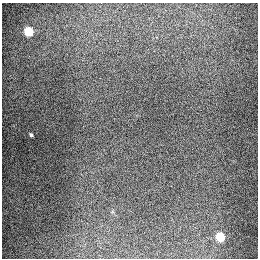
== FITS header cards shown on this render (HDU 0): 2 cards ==
NAXIS1  =                  256
NAXIS2  =                  256

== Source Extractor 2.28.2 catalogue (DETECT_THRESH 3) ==
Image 256 x 256 px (HDU 0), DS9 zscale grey, 1 PNG px = 1 image px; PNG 260 x 260 px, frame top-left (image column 1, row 256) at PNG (2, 3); no overlay
Background 1290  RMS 27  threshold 79.5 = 3 sigma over >= 5 px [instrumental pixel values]
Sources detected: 3; all 3 listed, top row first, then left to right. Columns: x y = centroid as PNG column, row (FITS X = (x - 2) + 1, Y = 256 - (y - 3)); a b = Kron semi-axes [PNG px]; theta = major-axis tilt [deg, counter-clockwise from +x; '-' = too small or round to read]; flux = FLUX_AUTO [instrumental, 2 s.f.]
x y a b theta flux
28 31 6 5 - 93000
31 135 3 3 - 2500
220 237 6 5 - 72000